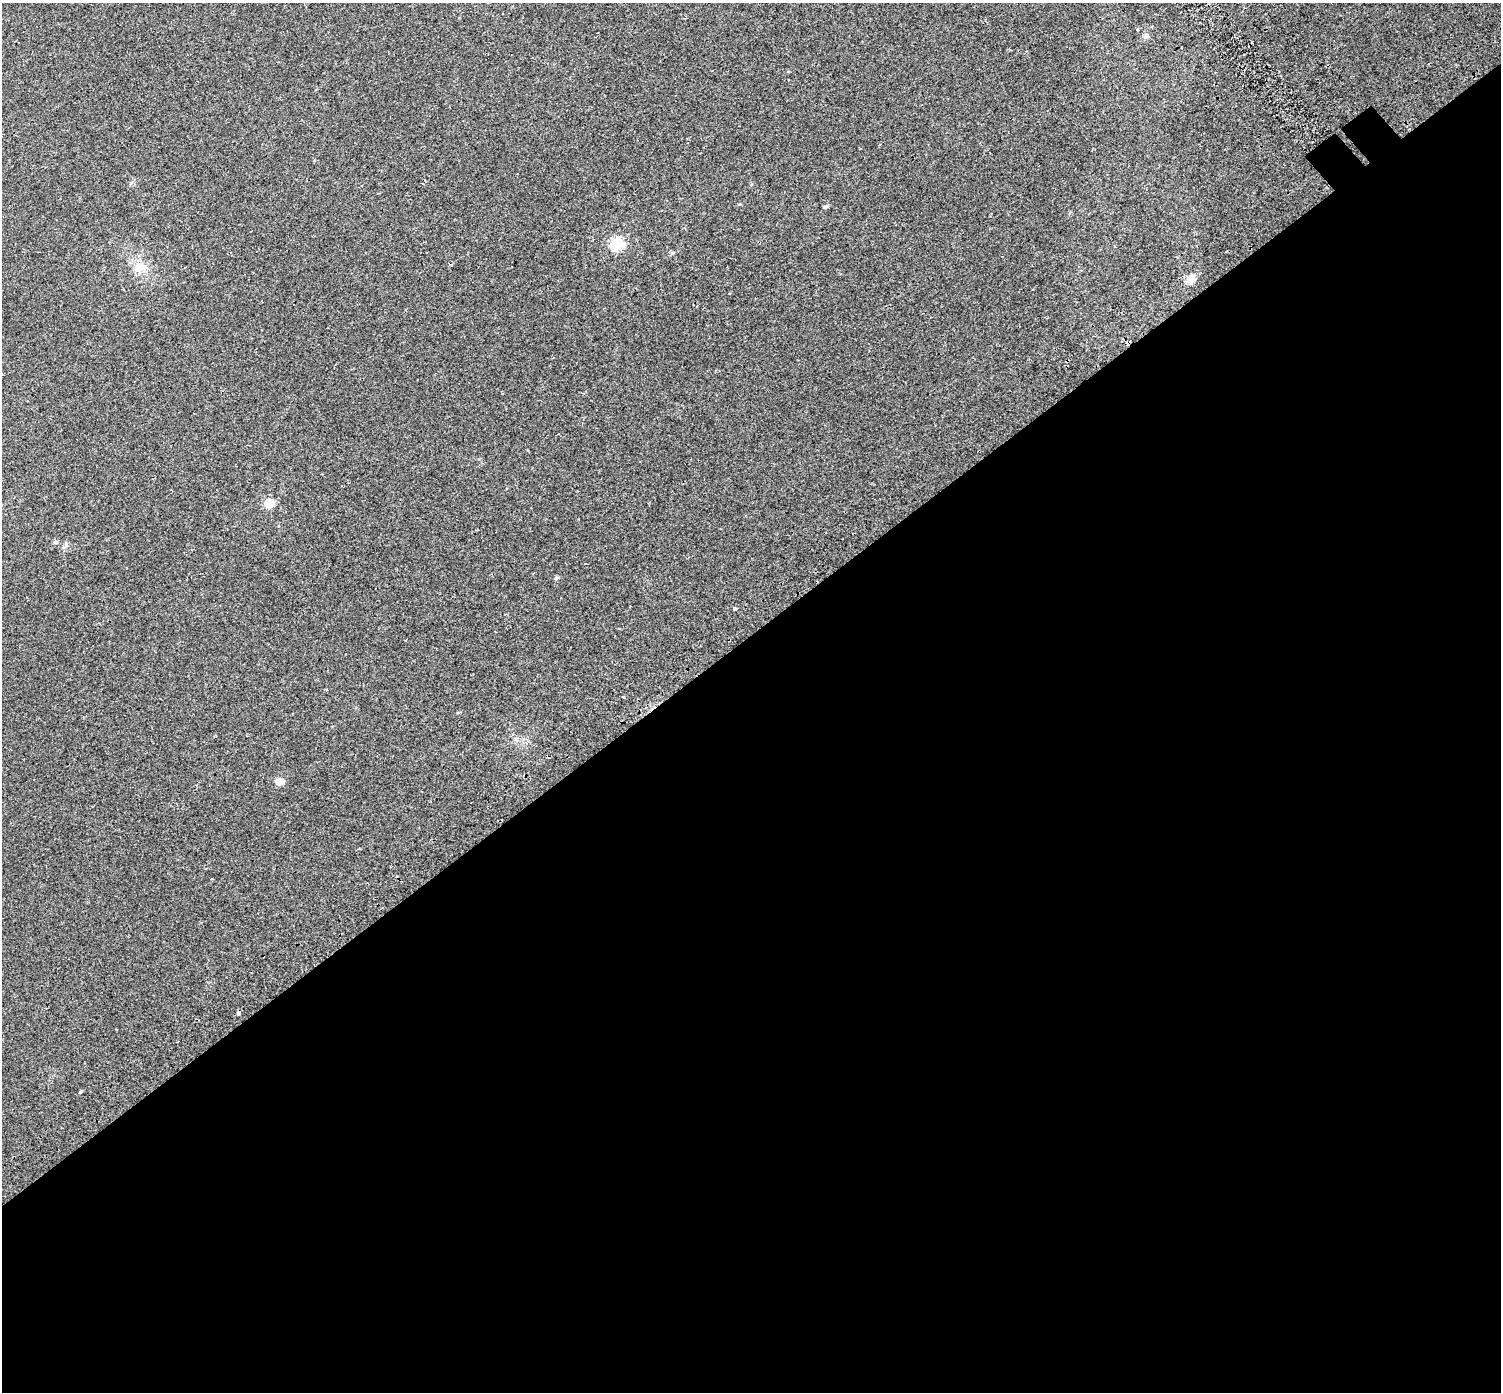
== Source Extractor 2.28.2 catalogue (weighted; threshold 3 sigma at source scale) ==
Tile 15 of 4 x 4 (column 3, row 4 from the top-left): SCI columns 3067-4565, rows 293-1682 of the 6126 x 6079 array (HDU 1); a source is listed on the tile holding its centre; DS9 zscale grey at full resolution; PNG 1503 x 1394 px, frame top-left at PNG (2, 3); no overlay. Shown black and unused: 55% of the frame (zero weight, under 2 of 3 exposures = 4% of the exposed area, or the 3 px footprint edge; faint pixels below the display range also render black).
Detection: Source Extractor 2.28.2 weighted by HDU 2 'WHT'; one run over the whole footprint, this tile lists its part. Background 0.0555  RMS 0.011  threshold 0.0511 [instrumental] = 3 sigma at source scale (4.5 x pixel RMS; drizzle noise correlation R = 1.50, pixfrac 1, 0.0396/0.0396 arcsec/px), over >= 5 px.
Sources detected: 12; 1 cosmic-ray / hot-pixel residue — not listed; the other 11 listed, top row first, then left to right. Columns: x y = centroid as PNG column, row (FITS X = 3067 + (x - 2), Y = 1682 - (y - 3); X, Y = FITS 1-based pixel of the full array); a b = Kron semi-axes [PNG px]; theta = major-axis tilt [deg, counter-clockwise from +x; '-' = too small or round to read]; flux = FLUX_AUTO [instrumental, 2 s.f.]
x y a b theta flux
1146 36 7 6 - 2.9
826 206 6 5 - 1.9
617 244 7 6 - 100
140 267 17 14 -10 15
1191 279 10 10 - 8.3
269 503 6 6 - 52
55 542 6 5 - 1.9
556 578 6 5 - 1.7
735 609 4 3 - 5.2
279 782 7 6 - 10
80 1092 5 3 - 1.1
Unlisted compact peaks at least as high as the median listed source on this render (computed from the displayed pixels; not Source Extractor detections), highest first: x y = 672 253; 66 545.